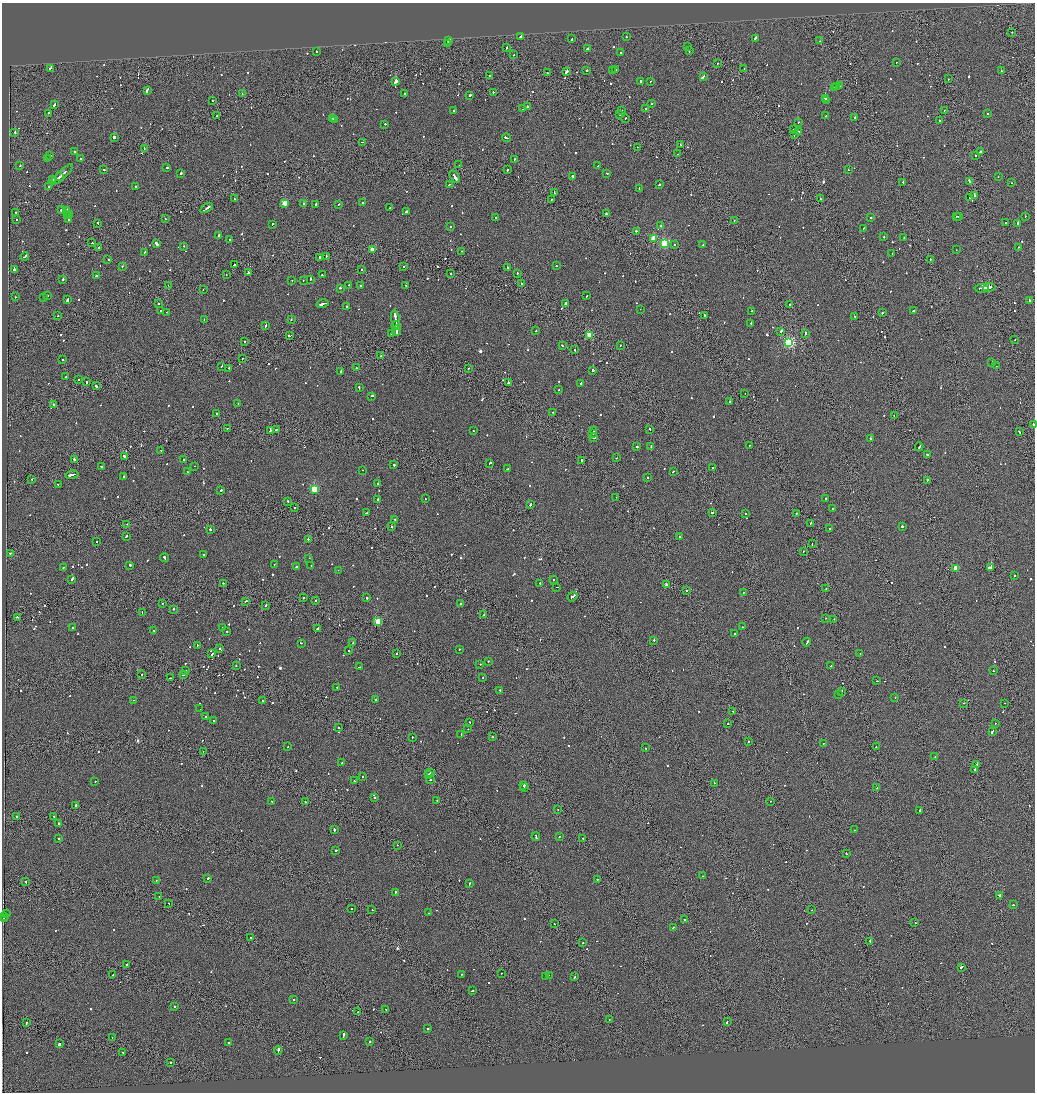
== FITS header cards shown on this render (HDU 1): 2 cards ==
NAXIS1  =                 2065
NAXIS2  =                 2180

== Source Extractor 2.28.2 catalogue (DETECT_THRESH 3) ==
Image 2065 x 2180 px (HDU 1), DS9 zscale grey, zoomed out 1/2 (1 PNG px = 2 x 2 image px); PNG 1037 x 1094 px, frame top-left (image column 1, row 2179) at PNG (2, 3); each listed source drawn as its Kron ellipse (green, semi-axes under 4 px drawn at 4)
Background -0.114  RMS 0.066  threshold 0.197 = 3 sigma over >= 5 px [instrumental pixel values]
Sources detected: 1049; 58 cannot appear on this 1/2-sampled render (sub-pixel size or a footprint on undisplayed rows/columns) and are neither listed nor drawn; of the other 991, the 500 brightest by FLUX_AUTO listed and drawn (491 fainter detections omitted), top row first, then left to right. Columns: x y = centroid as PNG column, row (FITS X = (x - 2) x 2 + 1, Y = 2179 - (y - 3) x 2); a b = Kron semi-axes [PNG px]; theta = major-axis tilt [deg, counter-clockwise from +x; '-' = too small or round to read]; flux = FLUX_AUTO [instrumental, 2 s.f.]
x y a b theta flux
1012 32 2 2 - 68
520 37 3 2 - 780
626 37 2 1 - 140
755 38 4 2 - 260
572 39 2 2 - 430
448 41 4 2 - 160
820 41 2 1 - 120
447 43 2 2 - 86
506 47 2 2 - 130
687 47 2 1 - 76
587 49 4 2 - 220
317 51 2 2 - 92
689 51 2 2 - 92
621 53 2 2 - 70
513 55 2 2 - 110
896 62 2 2 - 68
717 63 2 2 - 110
50 68 3 2 - 120
744 68 2 1 - 110
615 69 2 2 - 140
587 70 2 2 - 250
567 71 4 2 - 370
612 71 2 2 - 75
1001 71 3 1 - 290
548 73 2 2 - 150
489 75 2 1 - 86
703 77 4 2 - 240
948 79 2 2 - 75
640 81 4 2 - 160
650 81 2 1 - 81
395 82 4 2 - 4000
836 86 2 2 - 350
839 86 2 2 - 85
835 87 2 1 - 81
147 90 4 2 - 430
493 92 2 2 - 120
405 93 2 2 - 190
242 94 2 1 - 80
470 95 2 2 - 960
825 98 2 2 - 450
827 100 2 2 - 130
212 101 2 2 - 68
652 104 2 2 - 170
54 105 3 2 - 400
527 107 2 2 - 200
646 108 2 2 - 400
523 109 2 2 - 110
944 110 2 1 - 67
454 111 2 2 - 140
621 111 2 2 - 88
48 113 2 2 - 110
988 114 2 2 - 280
620 115 3 2 - 270
217 116 2 2 - 140
826 116 2 2 - 110
332 118 2 1 - 70
625 118 2 2 - 420
855 118 3 2 - 150
334 120 3 2 - 150
939 121 2 2 - 86
798 122 2 2 - 170
385 124 2 2 - 77
794 130 2 1 - 97
798 131 2 1 - 73
15 132 2 1 - 350
794 135 2 1 - 99
114 137 3 2 - 1500
506 138 4 2 - 260
363 142 2 1 - 100
680 145 2 2 - 81
637 147 2 1 - 180
144 149 2 2 - 110
74 151 2 2 - 69
980 152 2 2 - 550
678 154 2 1 - 73
50 156 2 2 - 160
975 156 2 1 - 160
80 158 2 2 - 78
48 159 2 2 - 370
514 159 2 2 - 110
459 165 2 1 - 310
20 166 2 2 - 97
598 166 3 2 - 94
167 168 3 2 - 200
103 169 2 2 - 140
507 170 2 2 - 160
848 170 2 1 - 86
180 173 2 2 - 210
607 173 2 2 - 100
62 174 14 2 43 900
455 176 7 2 -60 1900
572 176 2 2 - 270
998 176 2 1 - 68
59 177 3 1 - 270
52 180 2 2 - 73
969 181 3 1 - 460
903 182 2 2 - 110
1011 183 2 2 - 70
449 185 2 2 - 140
659 185 2 1 - 99
49 187 2 1 - 140
136 187 2 2 - 110
639 189 4 2 - 220
554 193 2 1 - 160
974 195 3 2 - 400
970 198 2 2 - 98
234 199 2 2 - 77
820 199 2 1 - 84
551 200 3 1 - 110
285 203 3 3 - 340
363 203 2 2 - 220
304 204 2 2 - 93
339 204 2 2 - 88
316 205 2 2 - 92
207 208 7 2 34 460
390 208 2 2 - 140
61 210 3 2 - 400
67 210 2 2 - 250
406 211 2 2 - 140
16 212 2 2 - 81
70 214 2 2 - 71
606 214 3 2 - 240
67 216 3 2 - 350
956 216 2 1 - 84
958 216 2 1 - 370
1025 216 2 2 - 79
495 217 2 2 - 74
871 218 2 2 - 390
16 219 2 1 - 120
68 219 3 2 - 200
165 219 2 2 - 82
734 221 2 1 - 74
1005 222 2 2 - 73
98 223 3 2 - 120
1017 223 2 2 - 350
272 224 3 2 - 150
661 226 2 2 - 250
450 227 2 2 - 75
864 228 2 2 - 110
636 231 3 2 - 120
219 235 2 2 - 590
884 237 2 2 - 140
653 238 3 3 - 290
904 238 2 2 - 120
230 240 2 2 - 99
92 243 2 1 - 110
664 243 3 3 - 1300
156 244 3 2 - 290
675 244 2 2 - 68
703 245 2 2 - 69
183 246 2 2 - 76
99 247 2 2 - 99
1018 247 2 2 - 110
372 250 3 2 - 280
956 250 2 1 - 83
462 251 2 2 - 110
144 252 3 2 - 190
892 253 2 2 - 70
25 256 4 2 - 460
320 257 2 2 - 240
326 257 3 1 - 160
930 259 2 1 - 380
108 260 2 1 - 140
234 265 2 2 - 90
122 266 2 2 - 78
556 266 2 2 - 180
404 267 2 1 - 140
507 267 2 2 - 87
14 269 4 2 - 290
362 269 2 2 - 82
249 273 3 2 - 970
517 273 2 2 - 120
226 274 2 1 - 86
322 274 2 2 - 120
451 274 2 1 - 150
96 276 2 2 - 160
63 279 2 2 - 960
311 279 2 2 - 150
303 280 2 2 - 66
292 281 2 2 - 71
521 283 2 2 - 120
168 285 2 1 - 67
349 285 2 2 - 91
361 286 2 2 - 130
406 286 2 2 - 340
989 287 6 2 7 470
340 288 2 2 - 200
982 288 7 2 6 430
203 290 2 1 - 75
47 296 2 2 - 82
586 296 2 2 - 72
15 297 2 2 - 88
43 298 2 2 - 120
67 300 3 2 - 280
1030 301 2 2 - 210
565 303 2 2 - 330
159 304 2 2 - 86
323 304 6 2 15 500
790 304 2 1 - 180
347 306 2 2 - 120
640 309 2 1 - 79
160 311 2 2 - 86
752 311 2 2 - 73
913 311 2 2 - 710
166 312 2 1 - 76
882 313 2 2 - 160
705 315 2 2 - 140
58 316 2 2 - 67
854 316 2 2 - 100
291 319 2 1 - 150
395 319 9 2 -80 990
204 320 2 1 - 74
751 323 2 2 - 300
265 325 3 2 - 190
396 325 4 2 - 450
396 330 5 2 - 480
536 331 2 2 - 110
781 332 2 2 - 560
805 333 3 2 - 86
391 334 2 2 - 140
290 335 4 2 - 340
589 335 3 3 - 520
1015 340 2 2 - 92
245 342 2 1 - 200
788 342 3 3 - 2100
620 345 2 2 - 69
562 346 2 2 - 96
575 350 2 2 - 77
381 356 2 2 - 83
242 359 2 2 - 72
63 360 2 2 - 84
992 363 2 2 - 89
222 366 2 2 - 88
996 366 2 2 - 72
229 368 2 2 - 110
356 368 2 2 - 280
468 368 2 1 - 80
593 370 2 2 - 420
341 371 2 2 - 85
66 377 2 2 - 170
78 380 2 2 - 85
86 382 3 2 - 170
508 383 2 2 - 1200
581 383 2 2 - 140
96 386 2 2 - 290
359 388 3 2 - 210
559 390 2 2 - 75
745 393 2 1 - 77
372 396 3 2 - 150
730 402 2 1 - 420
238 403 2 2 - 96
53 405 2 1 - 110
553 412 2 2 - 93
216 414 2 2 - 94
894 416 2 2 - 78
1033 424 2 2 - 110
227 428 2 2 - 99
276 429 3 2 - 200
650 429 3 2 - 110
270 430 3 2 - 230
474 431 2 2 - 94
593 431 2 2 - 71
1019 431 3 2 - 160
593 433 2 2 - 66
594 438 2 2 - 360
871 439 3 2 - 200
651 446 2 2 - 89
750 446 2 2 - 260
637 447 2 2 - 190
919 447 4 2 - 270
161 450 2 2 - 91
927 455 3 2 - 180
125 457 3 2 - 230
616 458 2 2 - 77
74 459 2 2 - 430
184 460 2 2 - 79
582 460 2 2 - 340
490 463 3 2 - 330
394 465 2 2 - 290
102 466 2 2 - 160
194 466 2 1 - 130
712 468 2 2 - 85
507 469 2 1 - 77
363 470 2 1 - 160
673 471 2 2 - 110
187 472 2 2 - 100
72 475 6 2 13 400
124 477 2 2 - 330
648 478 2 2 - 170
32 479 2 2 - 80
927 480 2 2 - 140
58 484 2 2 - 110
378 484 2 2 - 120
314 489 3 3 - 900
221 490 2 2 - 120
616 497 2 1 - 76
425 498 2 2 - 110
378 499 2 2 - 240
825 499 2 2 - 260
288 501 2 1 - 100
530 505 3 2 - 140
295 507 2 1 - 73
833 509 3 2 - 380
366 513 2 2 - 94
712 513 3 2 - 430
745 514 2 2 - 170
796 514 2 1 - 84
394 519 2 2 - 71
810 523 3 1 - 220
127 524 2 1 - 88
902 526 2 2 - 440
392 527 2 2 - 69
210 529 2 2 - 180
829 529 2 2 - 83
126 536 2 2 - 120
679 537 2 2 - 87
308 539 2 2 - 110
96 542 2 2 - 130
812 544 2 1 - 94
803 551 2 1 - 140
10 553 2 2 - 160
204 554 2 2 - 340
165 558 4 2 - 210
309 558 2 1 - 80
130 565 3 2 - 150
274 565 2 1 - 72
311 565 2 2 - 140
296 566 2 2 - 110
63 567 2 2 - 76
956 568 3 3 - 340
990 568 4 2 - 4500
338 570 2 1 - 81
1015 576 2 2 - 140
72 579 3 2 - 210
553 580 2 2 - 95
223 583 2 2 - 69
540 583 2 2 - 150
667 585 2 2 - 120
557 587 2 2 - 210
826 588 2 1 - 130
686 591 2 2 - 84
743 593 2 2 - 200
572 597 5 2 - 1000
303 598 2 2 - 82
366 598 2 2 - 430
315 600 2 2 - 92
246 601 3 2 - 180
162 603 2 2 - 74
460 604 2 2 - 150
266 605 2 2 - 250
173 609 2 2 - 140
142 612 2 1 - 130
484 615 2 2 - 88
17 617 2 2 - 140
826 618 2 2 - 67
834 619 2 1 - 86
378 621 3 3 - 720
73 627 2 2 - 84
222 627 2 1 - 70
742 627 2 2 - 130
318 628 4 2 - 340
153 630 2 1 - 140
227 632 2 2 - 76
735 633 2 2 - 620
654 640 2 1 - 380
353 642 2 2 - 140
807 642 4 2 - 290
301 643 3 2 - 200
197 645 2 2 - 220
220 649 2 2 - 71
459 649 2 2 - 72
349 651 2 2 - 81
860 653 2 2 - 100
212 654 3 2 - 130
397 654 2 2 - 180
488 661 2 2 - 68
480 664 2 2 - 73
236 665 2 2 - 68
831 666 2 1 - 96
359 667 3 2 - 340
186 671 2 1 - 88
993 671 2 2 - 72
142 674 2 2 - 94
183 675 3 2 - 100
170 678 3 2 - 190
483 678 2 2 - 80
877 681 2 1 - 100
337 687 2 2 - 69
500 690 2 2 - 210
841 691 2 2 - 240
838 695 2 2 - 200
895 697 2 2 - 92
133 700 2 2 - 69
376 700 3 2 - 380
262 701 2 2 - 79
964 703 2 2 - 110
1004 703 2 2 - 80
200 709 2 1 - 260
733 711 2 2 - 70
206 717 2 2 - 200
214 721 2 2 - 67
470 722 2 2 - 250
996 723 2 2 - 74
728 724 2 1 - 140
338 728 2 2 - 130
468 729 2 2 - 69
992 732 3 2 - 160
461 734 2 2 - 66
412 737 2 2 - 160
492 737 2 1 - 72
748 741 2 1 - 460
824 743 2 2 - 71
288 747 2 2 - 89
876 747 2 1 - 450
645 748 2 2 - 89
203 751 2 1 - 89
935 757 2 2 - 100
342 763 2 2 - 110
977 765 4 1 - 250
975 769 3 1 - 180
430 772 2 1 - 69
429 775 3 2 - 770
362 776 2 2 - 84
430 780 2 2 - 190
354 781 2 2 - 150
95 782 2 2 - 110
714 783 2 2 - 220
524 785 2 2 - 340
524 787 2 1 - 150
877 788 2 1 - 97
374 797 2 2 - 73
272 801 2 2 - 70
437 801 2 1 - 170
770 801 2 2 - 160
305 802 2 2 - 150
76 805 3 2 - 150
558 809 2 1 - 110
920 810 2 2 - 800
16 816 2 2 - 100
54 817 3 2 - 240
58 823 2 2 - 290
334 829 3 2 - 170
854 830 2 2 - 71
536 837 4 2 - 230
559 837 2 1 - 110
59 838 2 2 - 67
583 838 2 1 - 71
397 845 2 1 - 84
336 850 2 2 - 130
846 854 2 1 - 240
703 876 2 2 - 150
207 879 3 2 - 130
156 880 2 2 - 66
597 880 2 2 - 120
25 882 2 2 - 90
469 884 3 2 - 200
395 892 2 2 - 140
999 895 3 2 - 340
159 897 2 1 - 120
168 903 2 2 - 91
1013 905 2 2 - 75
351 909 2 1 - 320
372 910 2 2 - 79
811 910 2 1 - 86
428 913 2 2 - 94
6 914 3 2 - 170
5 916 3 1 - 200
3 919 3 2 - 210
684 919 2 2 - 110
915 923 2 2 - 120
554 924 2 2 - 87
673 928 2 2 - 130
250 938 2 2 - 100
870 941 2 1 - 290
582 943 2 2 - 81
127 964 2 1 - 510
961 967 3 2 - 240
501 973 2 2 - 79
461 974 2 2 - 77
113 975 2 2 - 140
549 975 2 1 - 87
546 977 2 2 - 87
575 977 3 2 - 180
472 990 2 2 - 150
294 1000 2 2 - 71
175 1006 2 2 - 66
386 1009 2 2 - 87
358 1012 2 1 - 71
609 1020 2 1 - 110
727 1022 3 1 - 330
26 1023 2 2 - 90
428 1029 2 2 - 550
343 1035 4 2 - 270
112 1038 2 1 - 99
229 1042 2 2 - 200
370 1042 2 2 - 150
59 1044 2 2 - 620
278 1050 4 2 - 260
123 1052 2 1 - 160
171 1062 2 1 - 69
At the frame edge (FLAGS 8, measured only in part): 1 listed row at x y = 1033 424
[491 fainter detections neither listed nor drawn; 58 sub-pixel or undisplayed-footprint detections neither listed nor drawn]